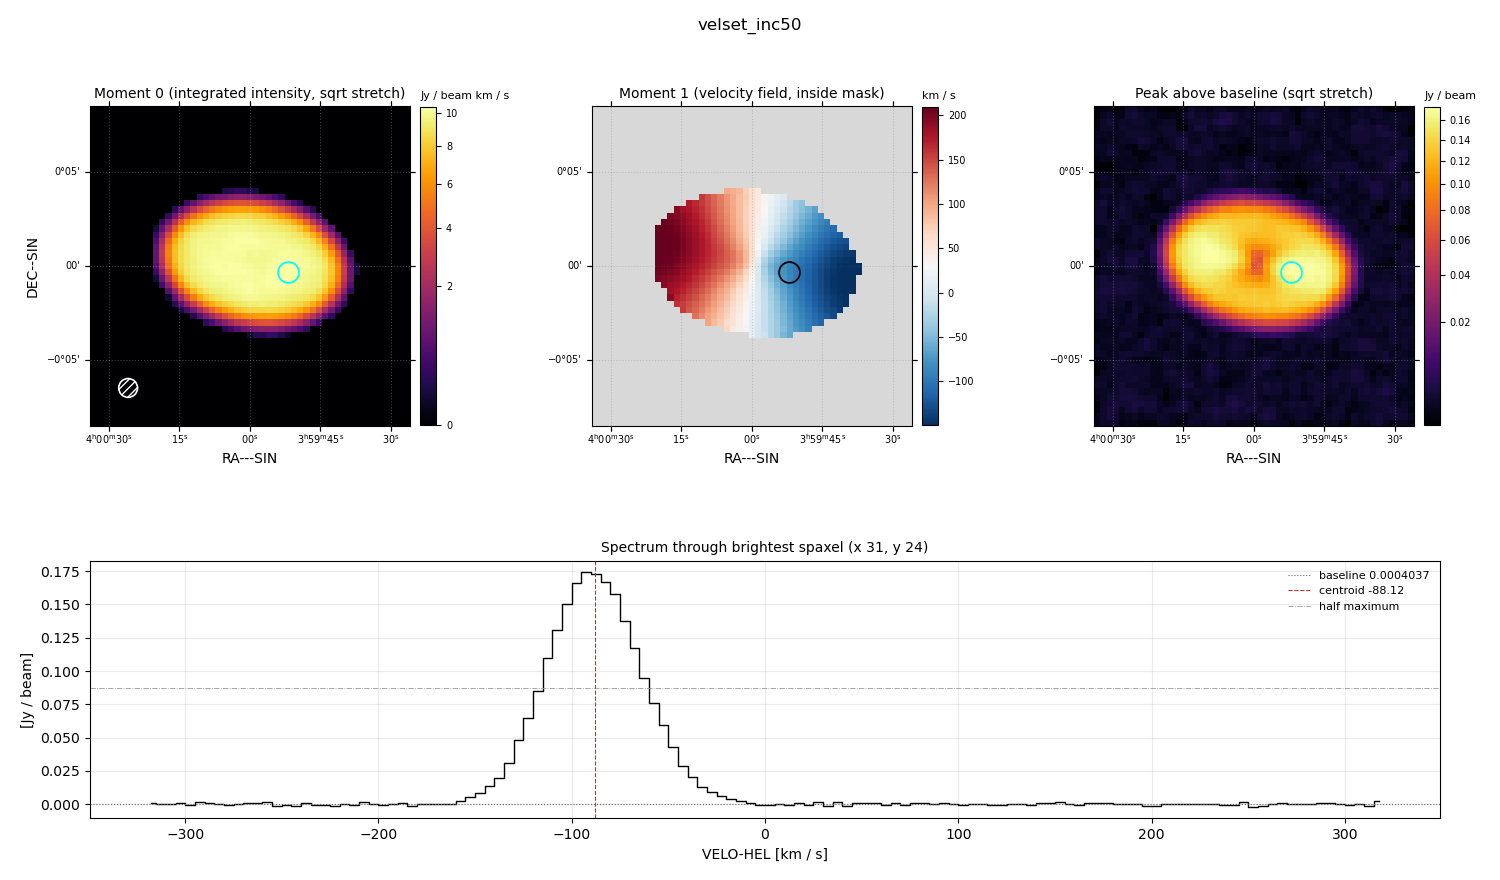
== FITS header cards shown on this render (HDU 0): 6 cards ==
OBJECT  = 'velset_inc50'
BUNIT   = 'JY/BEAM '           /
CTYPE1  = 'RA---SIN'           /
CTYPE2  = 'DEC--SIN'           /
CTYPE3  = 'VELO-HEL'           /
CUNIT3  = 'km/s    '           /

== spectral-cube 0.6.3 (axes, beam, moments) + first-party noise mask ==
SpectralCube HDU 0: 128 channels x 51 x 51 spaxels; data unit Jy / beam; figure title: velset_inc50
Units: BUNIT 'JY/BEAM' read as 'Jy/beam' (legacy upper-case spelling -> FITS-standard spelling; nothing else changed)
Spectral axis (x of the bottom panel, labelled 'VELO-HEL [km / s]'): -317 .. 317 km / s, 128 channels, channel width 5 km / s
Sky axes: RA---SIN/DEC--SIN; field 17' x 17' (20 arcsec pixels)
Beam (drawn as the hatched ellipse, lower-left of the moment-0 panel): BMAJ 60 arcsec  BMIN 60 arcsec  BPA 0 deg
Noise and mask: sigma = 1.0e-03 Jy / beam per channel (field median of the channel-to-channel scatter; agrees with the line-free scatter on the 1997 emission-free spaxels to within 1%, no correlation factor applied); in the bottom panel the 101 channels outside the line scatter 7.7e-04 Jy / beam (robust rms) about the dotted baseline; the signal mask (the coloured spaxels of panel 2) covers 23% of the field
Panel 1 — Moment 0 (line voxels x channel width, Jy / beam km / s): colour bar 0 .. 10.4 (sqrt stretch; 0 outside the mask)
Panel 2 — Moment 1 (intensity-weighted velocity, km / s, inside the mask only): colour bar -150 .. 210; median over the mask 31
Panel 3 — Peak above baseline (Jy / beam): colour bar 0.00174 .. 0.173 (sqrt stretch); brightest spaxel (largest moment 0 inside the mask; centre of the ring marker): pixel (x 31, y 24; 0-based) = FK5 03h59m52s -00d00m20s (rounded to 2 s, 20 arcsec steps: no finer than the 20 arcsec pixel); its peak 0.174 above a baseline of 0.0004037
Panel 4 — spectrum at that spaxel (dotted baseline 0.0004037 Jy / beam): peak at -92 km / s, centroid -88.12 km / s (red dashed line; intensity-weighted over the run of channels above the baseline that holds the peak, -160 .. -5 km / s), W50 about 55 km / s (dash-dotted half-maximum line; edge to edge of the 11 channels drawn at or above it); detected line -155 .. -20 km / s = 27 of 128 channels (21%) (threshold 4 sigma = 0.0042 Jy / beam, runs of >= 3 channels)